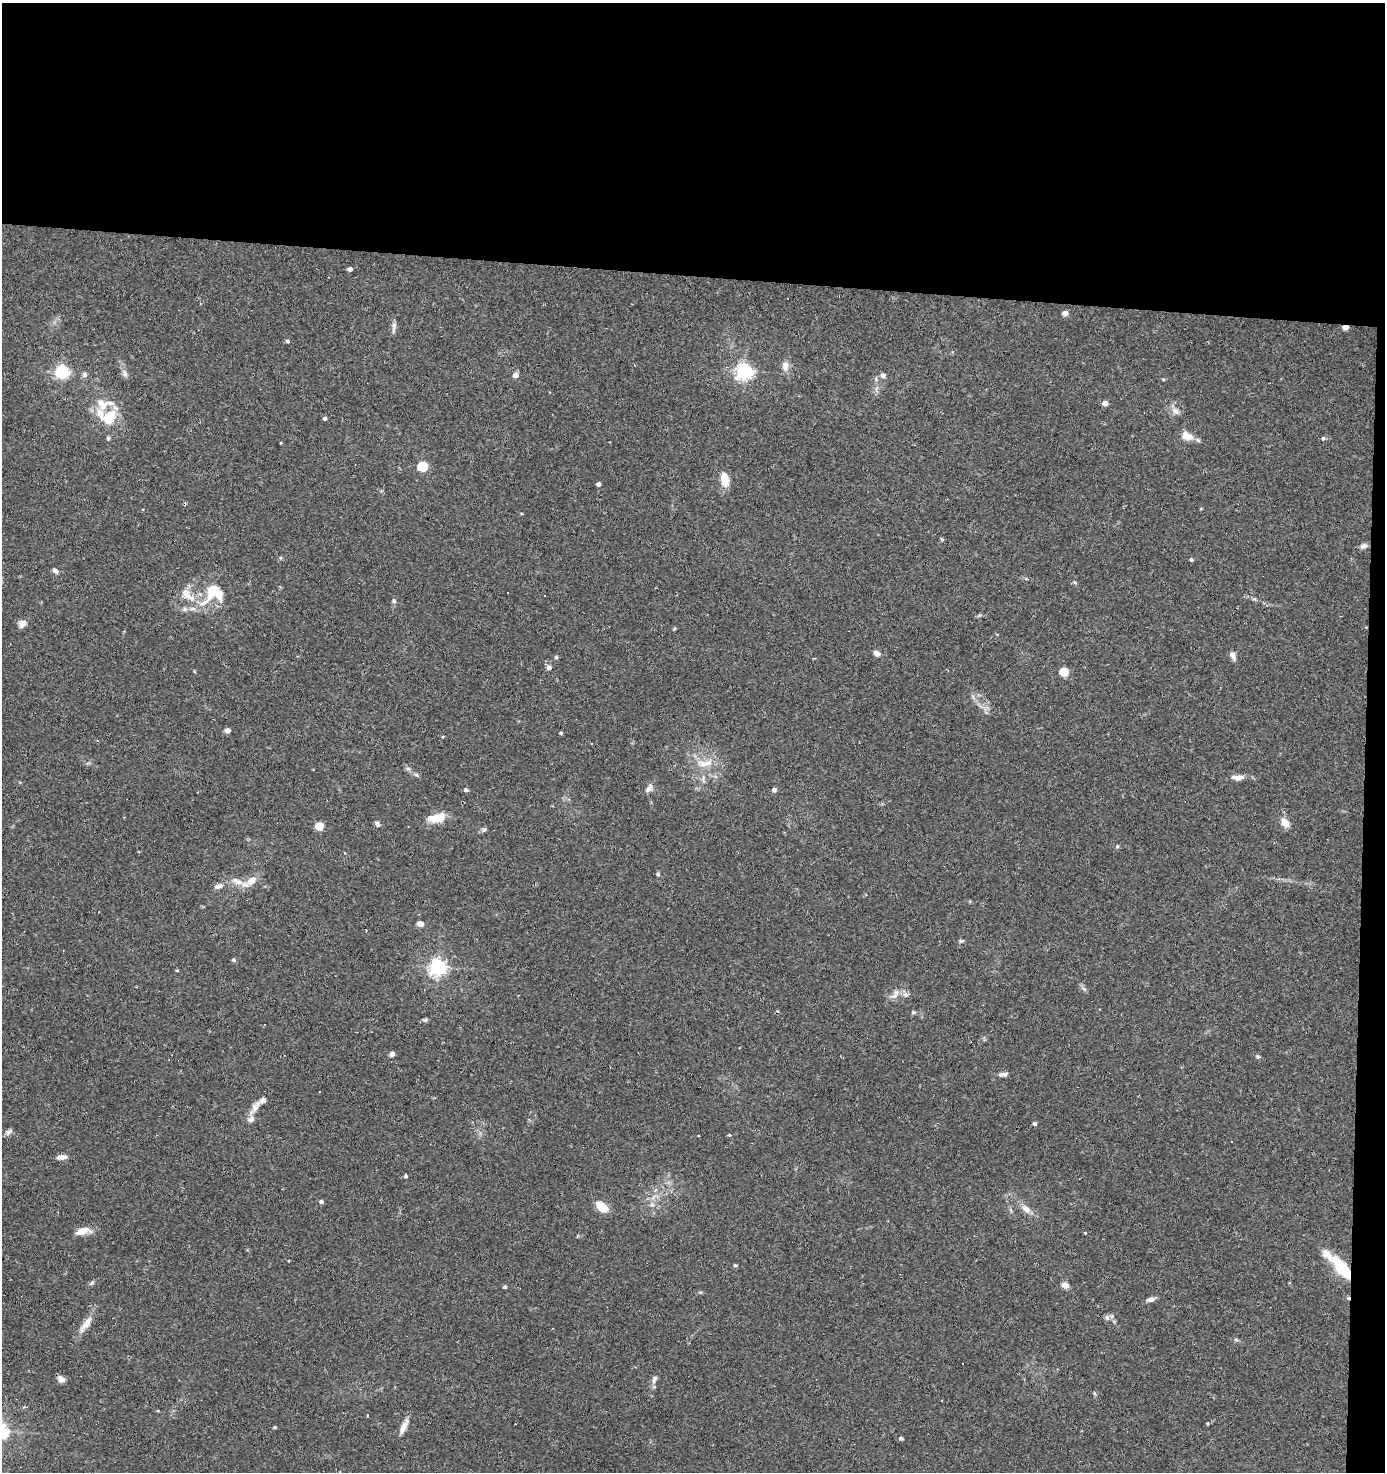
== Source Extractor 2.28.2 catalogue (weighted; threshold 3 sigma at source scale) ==
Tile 3 of 3 x 3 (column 3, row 1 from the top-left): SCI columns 2953-4335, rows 2941-4410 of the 4435 x 4410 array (HDU 1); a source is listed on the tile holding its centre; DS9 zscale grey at full resolution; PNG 1387 x 1474 px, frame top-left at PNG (2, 3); no overlay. Shown black and unused: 20% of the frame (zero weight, under 2 of 3 exposures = <1% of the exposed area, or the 3 px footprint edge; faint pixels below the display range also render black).
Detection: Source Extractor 2.28.2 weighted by HDU 2 'WHT'; one run over the whole footprint, this tile lists its part. Background 0.0536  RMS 0.0051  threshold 0.023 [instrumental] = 3 sigma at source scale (4.5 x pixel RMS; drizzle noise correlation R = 1.50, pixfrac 1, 0.05/0.05 arcsec/px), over >= 5 px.
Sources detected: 118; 1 inside a brighter object's white glare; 6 cosmic-ray / hot-pixel residue — not listed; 8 inside a brighter listed object's ellipse — not listed separately; the other 103 listed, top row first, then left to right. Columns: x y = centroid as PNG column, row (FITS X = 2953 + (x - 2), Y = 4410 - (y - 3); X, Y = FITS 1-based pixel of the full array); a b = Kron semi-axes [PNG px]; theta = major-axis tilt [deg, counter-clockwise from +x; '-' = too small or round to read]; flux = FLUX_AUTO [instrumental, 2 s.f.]
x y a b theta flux
350 269 4 4 - 2.1
1065 313 5 4 - 4.1
394 327 17 4 84 1.9
1345 327 5 4 - 6
287 341 5 4 - 0.93
785 366 12 8 -89 3.6
62 371 6 5 - 100
744 371 6 6 - 180
85 374 7 6 - 1.4
125 374 12 6 -70 2
516 375 5 5 - 4.2
883 375 6 6 - 1.7
1163 379 5 3 - 0.51
1105 403 5 4 - 3.8
1175 411 11 8 -40 3
109 417 24 17 35 14
325 418 4 4 - 1.2
1187 436 17 10 -26 5.1
108 438 5 4 - 0.79
1323 438 5 4 - 0.92
281 443 3 3 - 0.75
423 466 6 5 - 35
725 479 14 7 -81 8.8
598 484 4 4 - 1.6
1363 546 9 7 21 1.8
1191 559 4 4 - 0.86
55 570 7 5 -47 1.6
186 594 18 12 -50 7.4
218 594 18 12 -68 7.1
394 601 6 6 - 1.1
205 602 22 7 31 6.5
22 624 9 8 - 2.9
674 629 5 4 - 0.52
997 634 3 3 - 0.49
877 653 8 6 -27 2.3
1233 655 10 6 -65 2.4
556 657 4 4 - 0.76
549 667 5 5 - 2.5
1064 672 5 5 - 21
227 730 5 4 - 3.4
561 733 4 3 - 0.85
443 736 4 3 - 0.44
705 763 22 8 6 6.6
408 769 7 4 -19 0.94
416 775 6 5 - 0.95
1238 777 18 6 2 3.5
649 789 11 7 51 2.5
466 790 5 4 - 1.3
774 790 4 4 - 1.9
437 818 22 9 12 9.6
1285 822 9 6 -56 5.9
377 823 6 5 - 1.5
319 826 5 5 - 15
484 830 9 5 30 1.1
1117 846 5 5 - 0.67
658 874 5 5 - 0.75
251 880 17 10 42 5.8
238 882 17 8 -22 5.1
218 886 13 7 12 2.5
420 924 5 4 - 6.3
961 941 6 4 14 0.92
233 960 5 5 - 1.1
438 967 6 6 - 190
177 970 4 3 - 0.51
1084 989 6 5 - 1.1
905 994 8 7 - 1.9
894 996 13 7 32 3.2
913 1012 6 5 - 0.86
425 1020 6 5 - 0.8
392 1054 4 4 - 3
1258 1056 6 4 -22 0.81
1003 1074 11 5 8 2.2
320 1091 3 3 - 0.84
256 1106 22 7 55 4.5
1035 1123 5 4 - 1.1
9 1132 10 6 40 1.6
729 1135 4 4 - 0.65
62 1157 10 5 4 3.4
406 1176 4 4 - 0.99
321 1202 4 4 - 1.4
652 1205 7 4 18 1
602 1207 13 7 -39 9.2
1026 1209 12 8 -44 3.8
82 1231 20 8 14 5
1085 1233 3 3 - 0.4
735 1265 5 4 - 0.89
1342 1267 34 10 -44 29
92 1283 6 5 - 0.89
1065 1285 7 6 - 3.4
505 1287 4 3 - 1
1348 1298 4 4 - 0.85
1151 1299 10 5 17 2.3
1107 1317 7 6 - 1.4
86 1324 30 8 54 5.5
1236 1340 6 4 -2 0.8
61 1379 9 6 -43 2.4
654 1379 11 6 72 2.1
1094 1393 6 3 -71 0.6
367 1415 3 3 - 1.1
1208 1423 3 3 - 1.5
404 1425 17 8 62 4
275 1427 5 4 - 0.56
901 1438 6 4 -37 0.79
Overlapping masked pixels (flux is a lower limit): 3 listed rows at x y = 1345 327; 1342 1267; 1348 1298